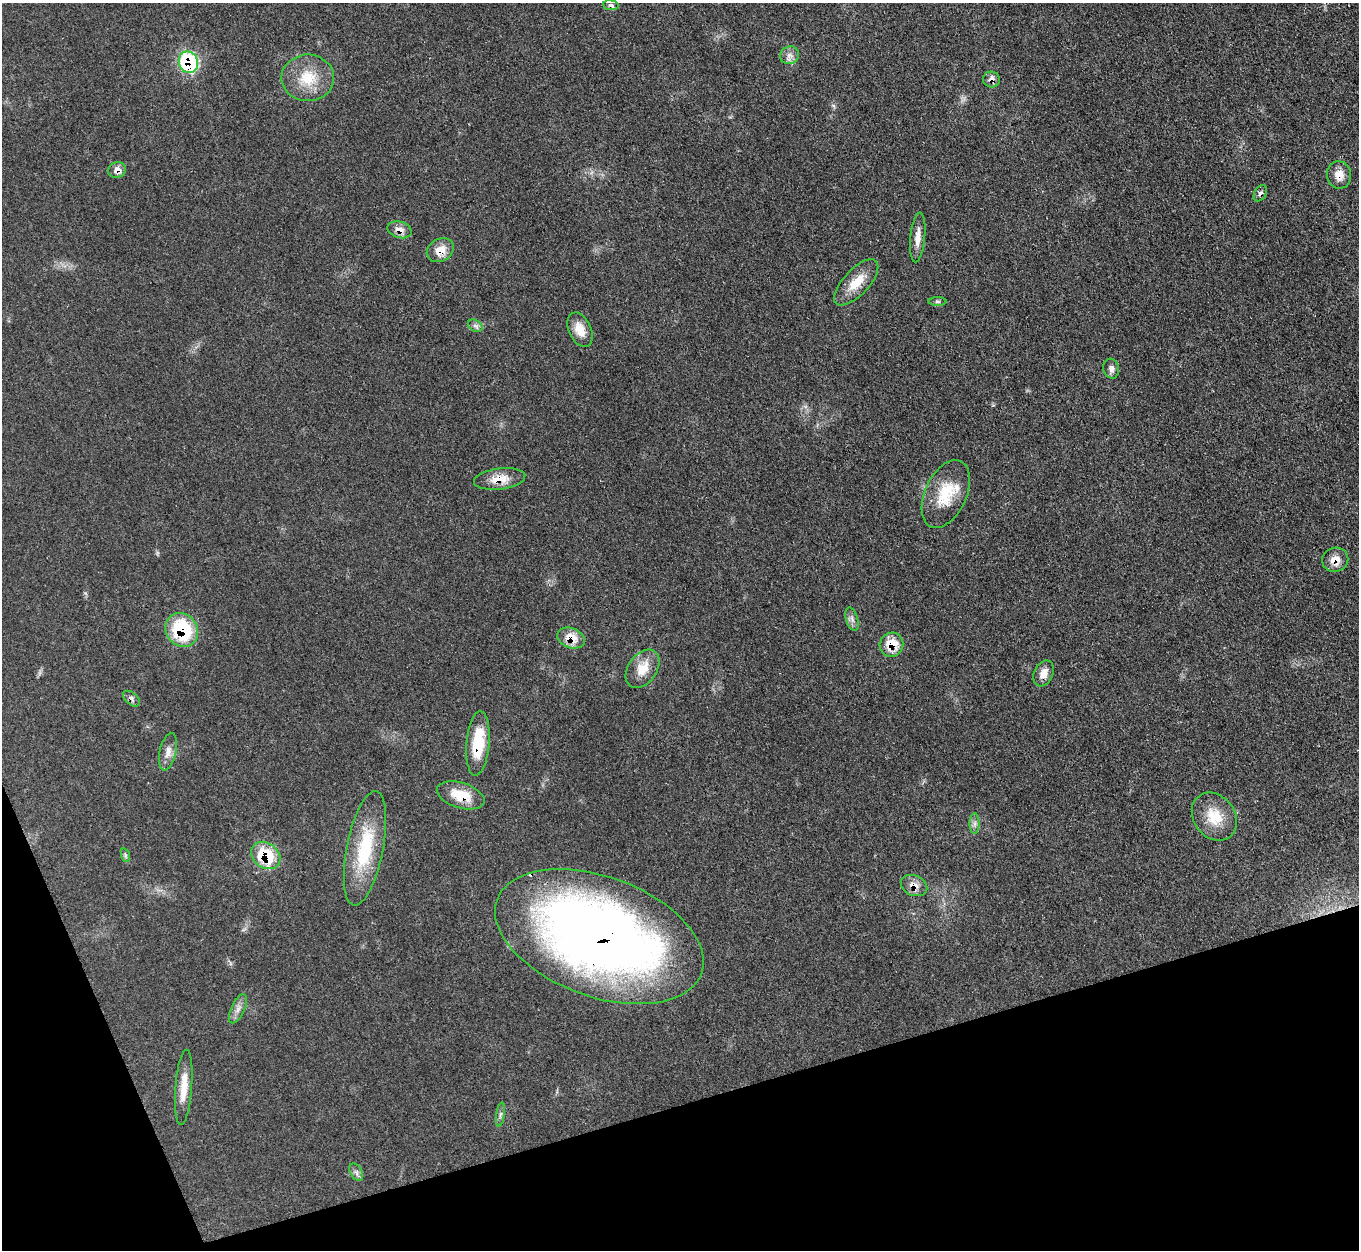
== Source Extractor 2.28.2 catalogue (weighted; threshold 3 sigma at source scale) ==
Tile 14 of 4 x 4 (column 2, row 4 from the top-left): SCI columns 1359-2715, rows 279-1526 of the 5432 x 5415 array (HDU 1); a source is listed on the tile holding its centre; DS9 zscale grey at full resolution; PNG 1361 x 1252 px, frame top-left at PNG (2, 3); each listed source drawn as its Kron ellipse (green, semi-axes under 4 px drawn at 4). Shown black and unused: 15% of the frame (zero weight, under 3 of 4 exposures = <1% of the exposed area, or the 3 px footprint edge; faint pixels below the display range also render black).
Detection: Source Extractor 2.28.2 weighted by HDU 2 'WHT'; one run over the whole footprint, this tile lists its part. Background 0.0638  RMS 0.0063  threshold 0.0284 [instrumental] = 3 sigma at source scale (4.5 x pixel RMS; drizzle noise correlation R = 1.50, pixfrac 1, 0.05/0.05 arcsec/px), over >= 5 px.
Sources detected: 42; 1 cosmic-ray / hot-pixel residue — neither listed nor drawn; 1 inside a brighter listed object's ellipse — not listed separately; the other 40 listed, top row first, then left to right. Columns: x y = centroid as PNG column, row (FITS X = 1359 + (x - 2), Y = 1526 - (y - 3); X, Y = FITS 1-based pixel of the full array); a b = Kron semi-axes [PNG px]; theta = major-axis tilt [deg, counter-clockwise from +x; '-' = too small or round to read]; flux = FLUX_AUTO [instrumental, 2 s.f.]
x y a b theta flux
611 5 8 5 -7 1.8
789 55 10 8 31 3.6
188 62 11 9 -68 75
308 78 26 23 1 22
991 80 8 8 - 4.1
117 170 9 7 23 5.2
1339 175 14 12 -82 7.9
1260 193 9 6 60 2.2
399 230 12 8 -16 5.3
918 237 25 7 84 6.7
440 250 14 11 30 8.5
856 282 29 13 47 14
937 302 9 4 -1 1.5
475 326 8 5 -31 1.7
580 330 18 11 -66 9.2
1111 369 10 8 -74 2.8
500 479 26 10 7 11
946 494 36 21 65 23
1335 560 13 12 - 6.9
852 619 12 6 -72 2.7
182 630 18 15 -52 48
571 638 14 10 -20 10
891 645 12 11 - 14
642 669 21 14 55 13
1044 673 13 9 66 6.4
131 699 10 6 -40 2.2
478 743 32 11 85 27
168 752 19 8 77 5.4
461 795 25 12 -17 16
1214 817 25 20 -53 18
975 824 10 5 90 2.3
365 848 58 18 79 43
125 855 7 4 -72 1.2
266 855 16 12 -36 31
914 886 14 10 -25 6.4
599 937 109 60 -20 640
238 1009 16 6 65 3.9
184 1087 38 8 86 12
500 1115 12 4 81 1.9
356 1172 9 6 -60 2.2
Overlapping masked pixels (flux is a lower limit): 18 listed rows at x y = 188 62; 991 80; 117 170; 1339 175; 1260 193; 399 230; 440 250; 500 479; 1335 560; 182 630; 571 638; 891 645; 131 699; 478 743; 461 795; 266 855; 914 886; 599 937